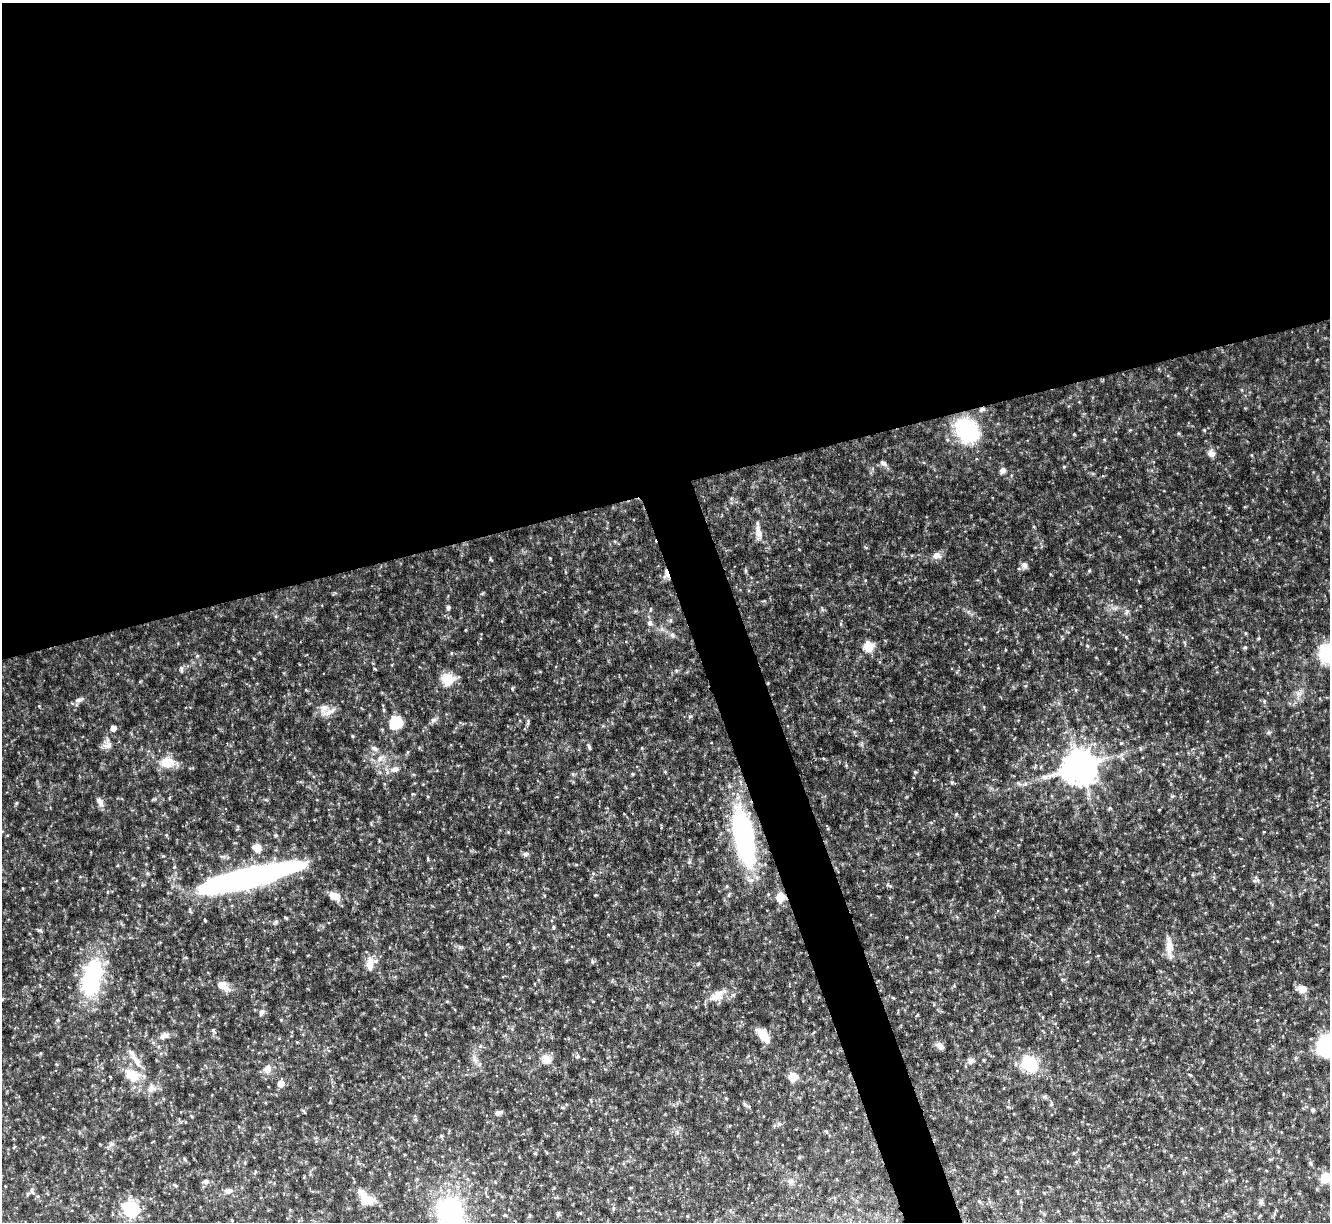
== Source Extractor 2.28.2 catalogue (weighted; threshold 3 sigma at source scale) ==
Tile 2 of 4 x 4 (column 2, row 1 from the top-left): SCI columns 1329-2656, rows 3804-5023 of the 5311 x 5292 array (HDU 1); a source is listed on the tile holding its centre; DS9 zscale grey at full resolution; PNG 1332 x 1224 px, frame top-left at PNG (2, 3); no overlay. Shown black and unused: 42% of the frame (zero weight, under 4 of 8 exposures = <1% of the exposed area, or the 3 px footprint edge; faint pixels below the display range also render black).
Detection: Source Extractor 2.28.2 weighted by HDU 2 'WHT'; one run over the whole footprint, this tile lists its part. Background 0.0767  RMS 0.0052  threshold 0.0213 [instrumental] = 3 sigma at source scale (4.09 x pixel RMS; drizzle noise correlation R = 1.36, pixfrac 0.8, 0.05/0.05 arcsec/px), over >= 5 px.
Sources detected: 104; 4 inside a brighter listed object's ellipse — not listed separately; the other 100 listed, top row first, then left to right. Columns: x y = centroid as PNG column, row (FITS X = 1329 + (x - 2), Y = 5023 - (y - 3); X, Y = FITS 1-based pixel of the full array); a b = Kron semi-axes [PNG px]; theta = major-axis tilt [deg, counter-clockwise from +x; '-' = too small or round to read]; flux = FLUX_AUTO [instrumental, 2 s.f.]
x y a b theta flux
982 409 8 6 19 1.3
967 430 18 15 -56 58
1204 430 5 4 - 0.52
1211 454 10 8 -55 2.3
883 463 11 5 -34 1.4
1064 467 5 4 - 0.48
1003 470 8 7 - 1.6
758 530 25 8 -82 4.4
936 555 10 9 - 2.9
1024 565 8 7 - 2
746 571 6 4 -72 0.61
1089 571 5 3 - 0.52
666 574 12 6 -85 3
448 608 5 4 - 1
1127 612 7 4 45 0.95
650 623 9 7 64 1.6
841 624 5 3 - 0.55
1246 633 5 3 - 0.44
672 635 6 6 - 1.1
1087 645 5 4 - 0.59
868 646 6 5 - 25
1245 647 4 4 - 0.68
181 669 10 4 -81 1
676 670 5 3 - 0.54
447 679 15 13 -11 8.6
79 700 13 5 17 1.8
324 708 13 10 33 3.8
383 710 5 3 - 0.66
690 716 5 3 - 0.54
396 722 8 7 - 26
528 722 10 3 85 0.83
113 728 5 4 - 3.9
352 736 4 4 - 0.49
108 745 12 9 24 2.8
589 747 7 4 -63 0.83
374 748 10 6 -25 1.7
407 752 6 4 88 0.51
380 758 10 6 45 2.2
1270 759 3 3 - 0.33
167 762 17 12 -1 8.6
1080 766 10 10 - 1000
395 769 10 7 -4 2.4
633 774 4 3 - 0.6
952 782 6 3 18 0.58
100 802 13 7 -57 2.3
16 803 6 4 71 0.52
956 814 4 4 - 0.49
744 837 62 19 -79 88
257 848 9 8 - 4.4
526 854 8 6 9 1.3
174 867 4 3 - 0.44
249 878 102 18 14 150
1258 880 6 4 -89 0.78
332 895 11 9 -64 2.9
596 895 3 3 - 0.45
780 897 7 6 - 11
285 917 5 3 - 0.48
553 927 5 4 - 0.6
1169 946 20 9 -88 5.3
370 963 20 12 72 5.5
92 978 44 21 79 42
222 985 14 8 -36 5.5
1302 989 11 8 -7 3.8
718 994 14 13 - 4.5
261 1012 10 6 67 1.6
213 1030 5 5 - 0.67
763 1035 18 9 -53 6.4
164 1036 14 7 28 2.5
939 1045 10 7 -38 2.1
480 1046 5 5 - 0.78
1328 1046 11 11 - 100
577 1056 6 5 - 0.81
475 1059 10 5 -56 1.9
546 1059 12 12 - 3.9
984 1060 5 3 - 0.38
971 1061 10 7 32 1.7
1029 1064 19 15 -41 18
267 1069 11 10 - 3.5
133 1076 24 16 -34 11
792 1077 7 7 - 8
281 1084 6 6 - 4.2
726 1098 4 3 - 0.47
1312 1110 6 5 - 0.76
499 1113 9 5 12 1.4
826 1131 6 3 -71 0.54
43 1137 5 3 - 0.42
799 1157 5 3 - 0.51
245 1162 6 3 90 0.57
1310 1163 6 4 -88 0.67
1326 1178 7 6 - 14
206 1181 7 6 - 1.1
791 1181 9 7 44 1.8
175 1185 6 3 -20 0.56
32 1190 9 4 90 0.97
228 1191 10 7 16 2.2
366 1198 24 13 -44 8.8
1261 1202 6 6 - 0.98
132 1209 7 6 - 80
450 1215 48 32 -84 59
505 1215 4 4 - 0.41
Overlapping masked pixels (flux is a lower limit): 4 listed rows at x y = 982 409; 666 574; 744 837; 780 897
Isophote crosses this tile's border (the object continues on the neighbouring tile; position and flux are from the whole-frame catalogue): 3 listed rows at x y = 1328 1046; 1326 1178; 450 1215
Unlisted compact peaks at least as high as the median listed source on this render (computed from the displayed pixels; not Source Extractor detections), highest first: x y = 40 930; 1269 732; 39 706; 1126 637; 1074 434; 197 656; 1172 796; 460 947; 865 580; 1130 430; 1025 686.